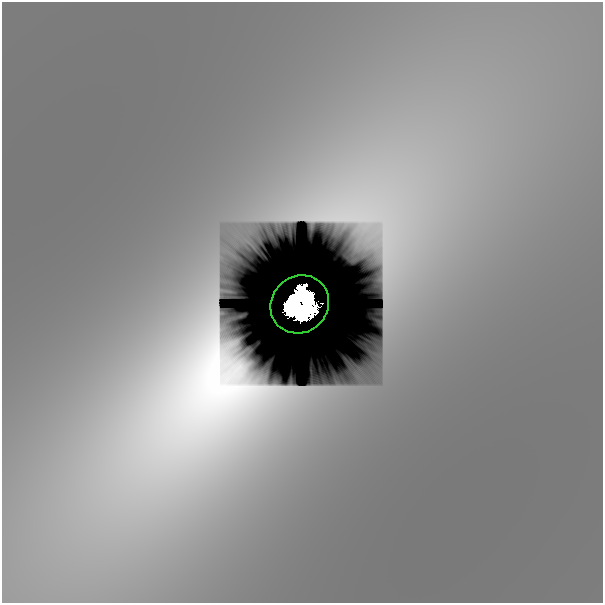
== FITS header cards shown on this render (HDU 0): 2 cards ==
NAXIS1  =                  601
NAXIS2  =                  601

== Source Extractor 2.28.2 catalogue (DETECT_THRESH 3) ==
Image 601 x 601 px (HDU 0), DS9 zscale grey, 1 PNG px = 1 image px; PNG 605 x 605 px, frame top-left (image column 1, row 601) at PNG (2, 2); each listed source drawn as its Kron ellipse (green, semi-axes under 4 px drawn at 4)
Background 7.09e-08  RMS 2.9e-08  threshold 8.69e-08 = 3 sigma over >= 5 px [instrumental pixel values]
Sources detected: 3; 2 with non-positive FLUX_AUTO (blend fragments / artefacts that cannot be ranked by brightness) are neither listed nor drawn; the other 1 listed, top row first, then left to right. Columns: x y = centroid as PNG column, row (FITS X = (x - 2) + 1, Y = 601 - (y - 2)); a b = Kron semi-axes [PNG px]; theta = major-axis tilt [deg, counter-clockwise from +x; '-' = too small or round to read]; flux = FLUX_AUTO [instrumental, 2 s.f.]
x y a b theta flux
300 304 30 28 44 24
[2 non-positive-flux detections neither listed nor drawn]